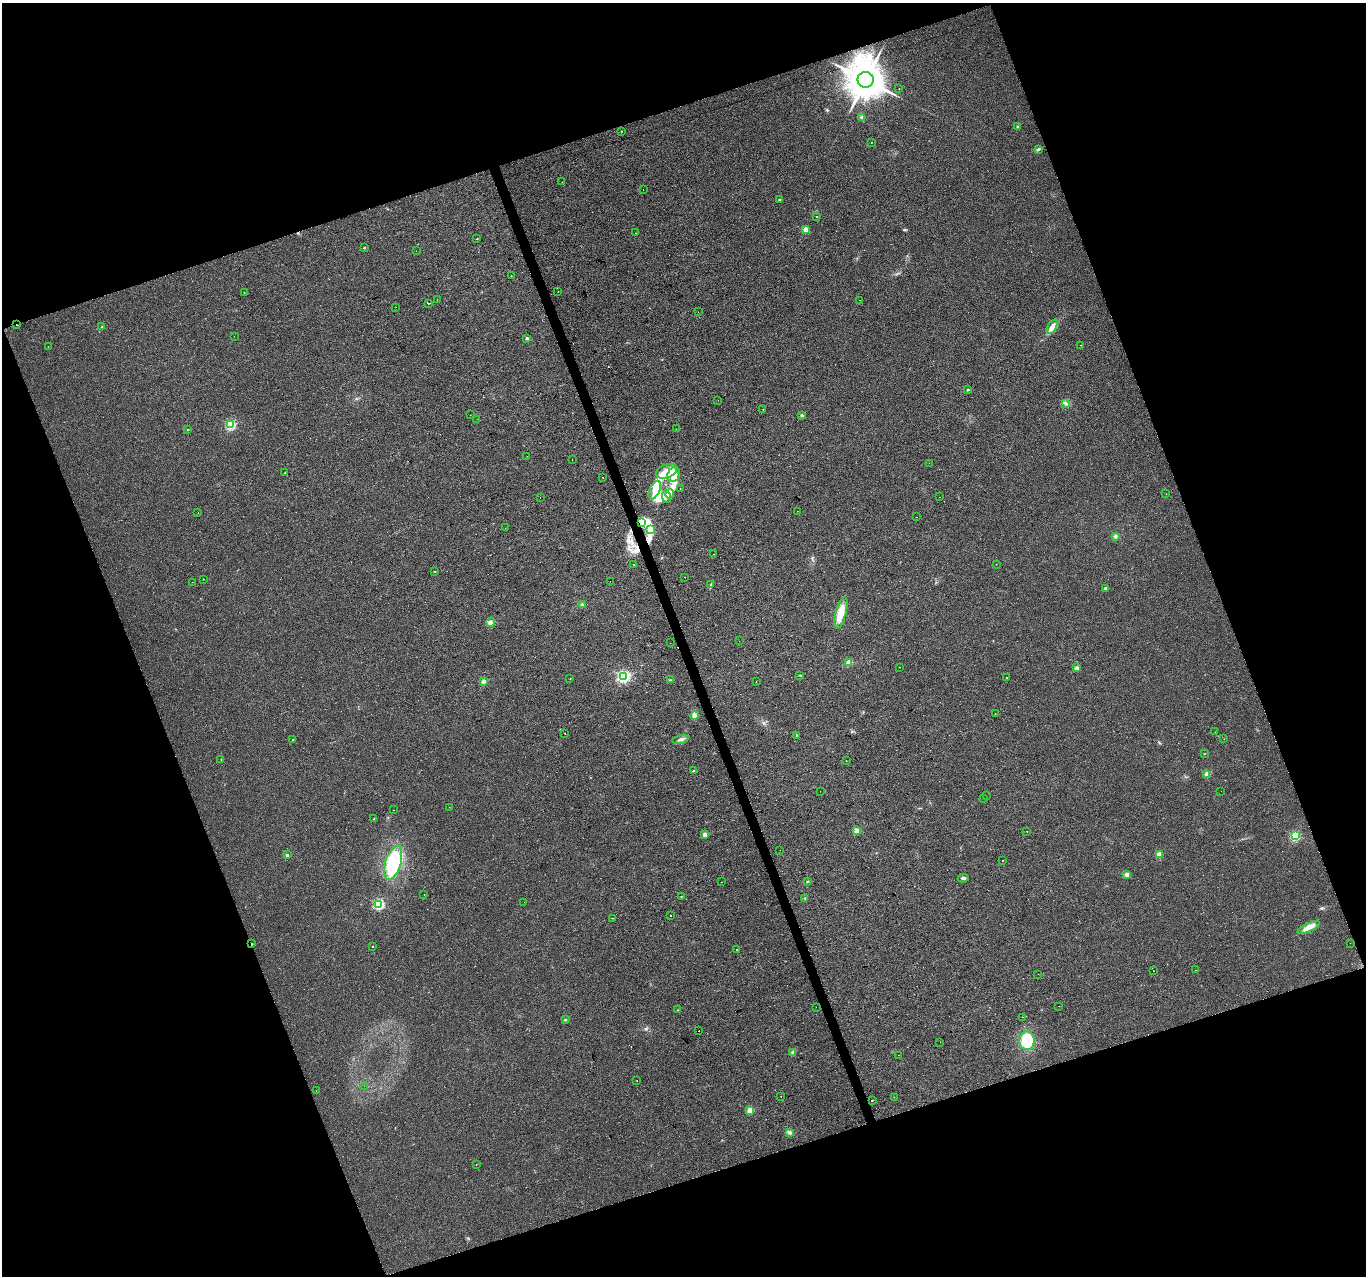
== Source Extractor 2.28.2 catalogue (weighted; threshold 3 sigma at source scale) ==
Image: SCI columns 1-5455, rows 125-5218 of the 5455 x 5287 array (HDU 1 of 3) = the unmasked area's bounding box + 8 px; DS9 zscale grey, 4 x 4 block average (1 PNG px = mean of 4 x 4 image px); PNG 1368 x 1278 px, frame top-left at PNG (2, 3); each listed source drawn as its Kron ellipse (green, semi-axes under 4 px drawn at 4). Shown black and unused: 40% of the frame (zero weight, under 2 of 3 exposures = <1% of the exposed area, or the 3 px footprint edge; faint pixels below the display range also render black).
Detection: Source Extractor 2.28.2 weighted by HDU 2 'WHT'. Background 0.0183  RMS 0.006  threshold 0.0268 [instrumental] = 3 sigma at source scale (4.5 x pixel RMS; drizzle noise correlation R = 1.50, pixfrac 1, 0.0396/0.0396 arcsec/px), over >= 5 px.
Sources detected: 164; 2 too faint to see at this stretch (4 x 4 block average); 5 cosmic-ray / hot-pixel residue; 1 long thin detection or spike segment (spike, bleed or trail) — neither listed nor drawn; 2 inside a brighter listed object's ellipse — not listed separately; the other 154 listed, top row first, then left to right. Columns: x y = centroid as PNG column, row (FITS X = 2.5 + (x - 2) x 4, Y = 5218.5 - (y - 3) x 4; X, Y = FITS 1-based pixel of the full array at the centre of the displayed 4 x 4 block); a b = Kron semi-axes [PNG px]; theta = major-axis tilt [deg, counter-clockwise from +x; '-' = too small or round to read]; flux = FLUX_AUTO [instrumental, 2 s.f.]
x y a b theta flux
866 80 8 7 - 7300
899 89 2 2 - 1.3
862 117 3 3 - 5.4
1017 127 2 2 - 5.2
621 131 2 2 - 1.4
872 142 2 2 - 1.6
1038 149 4 2 - 6.2
562 182 2 2 - 0.87
643 189 2 2 - 2.1
780 200 2 2 - 9
817 216 2 2 - 1.7
806 229 2 2 - 35
636 233 2 2 - 9.6
477 239 2 2 - 1.6
364 248 2 2 - 5.6
416 251 2 2 - 0.77
511 276 2 2 - 2.4
244 292 2 2 - 1.7
558 292 2 2 - 0.87
437 299 2 2 - 1.4
860 300 2 2 - 2.2
428 303 2 2 - 9.2
396 307 2 2 - 0.62
698 312 2 2 - 0.42
17 325 2 2 - 2.8
102 327 2 2 - 2.4
1052 327 8 4 61 17
234 336 2 2 - 1.6
527 338 2 2 - 13
1081 345 2 2 - 4.3
48 346 2 2 - 0.57
968 390 2 2 - 4.5
718 400 2 2 - 0.54
1066 403 3 2 - 3.8
763 410 2 2 - 2.4
470 415 2 2 - 0.98
802 415 2 2 - 8.5
477 419 2 2 - 0.99
230 425 2 2 - 220
676 429 2 2 - 0.52
188 430 2 2 - 1.4
527 456 2 2 - 1.3
572 459 2 2 - 0.93
929 463 2 2 - 0.46
667 471 11 6 20 43
285 473 2 2 - 1.6
674 475 8 6 62 32
603 477 2 2 - 3.3
680 489 2 2 - 3.6
655 490 10 5 66 36
670 494 5 3 - 13
1166 494 2 2 - 4.6
667 497 6 4 -69 16
940 497 2 2 - 0.83
540 498 2 2 - 1.4
797 511 2 2 - 1
198 513 2 2 - 0.52
917 517 2 2 - 0.64
641 522 4 2 - 9.8
505 528 2 2 - 1.8
651 530 3 2 - 5.3
1115 536 4 3 - 5.3
714 554 2 2 - 7.9
634 564 2 2 - 5.1
996 564 2 2 - 0.86
435 571 2 2 - 2.7
685 577 2 2 - 1.5
203 579 2 2 - 1.5
610 581 2 2 - 4.7
192 582 2 2 - 0.54
711 585 4 3 - 7
1105 588 2 2 - 9.6
582 604 3 2 - 3.8
841 613 16 5 75 51
490 622 4 4 - 8.6
739 641 2 2 - 0.58
670 643 2 2 - 0.7
849 662 2 2 - 78
899 667 2 2 - 0.57
1077 668 3 3 - 7.3
800 675 3 2 - 1.9
623 676 3 3 - 510
1007 678 2 2 - 1.8
570 679 2 2 - 1.7
670 680 2 2 - 1.4
483 681 2 2 - 36
756 681 2 2 - 3.6
995 714 2 2 - 1.8
695 716 4 4 - 12
1215 732 2 2 - 0.7
565 733 2 2 - 5.5
796 735 2 2 - 3.3
680 739 8 2 12 7.9
1224 739 2 2 - 0.57
293 740 2 2 - 4.8
1205 754 2 2 - 1.1
221 759 2 2 - 2
846 760 2 2 - 2.6
693 771 2 2 - 6
1207 774 2 2 - 48
820 791 2 2 - 0.68
1221 791 2 2 - 0.5
987 796 2 2 - 0.57
983 799 2 2 - 1.4
449 807 2 2 - 1.2
394 810 2 2 - 0.65
374 818 3 2 - 2.7
857 831 4 3 - 6.7
1027 831 2 2 - 2.7
705 834 2 2 - 40
1295 836 3 2 - 180
780 850 2 2 - 0.53
1159 854 2 2 - 44
287 855 2 2 - 13
1003 860 2 2 - 1.1
393 863 17 7 73 150
1127 874 4 4 - 11
963 878 5 2 - 5.8
722 882 2 2 - 1.1
807 882 2 2 - 1.8
424 894 2 2 - 1.3
681 897 2 2 - 0.97
805 898 2 2 - 2.2
524 902 2 2 - 2.2
379 904 2 2 - 400
670 916 2 2 - 2.5
612 918 2 2 - 1.5
1309 927 12 4 27 29
1350 943 2 2 - 0.63
252 944 2 2 - 3
373 947 2 2 - 2.8
737 949 2 2 - 3.9
1196 970 2 2 - 0.78
1153 971 2 2 - 7.1
1038 974 2 2 - 0.91
1059 1006 2 2 - 0.7
816 1007 2 2 - 0.82
678 1010 2 2 - 2.3
1023 1017 2 2 - 4.9
565 1020 2 2 - 2.7
699 1031 2 2 - 4.4
1027 1041 9 7 89 120
940 1042 2 2 - 2.8
793 1052 3 3 - 5.7
898 1055 2 2 - 0.5
637 1080 2 2 - 0.92
364 1086 2 2 - 0.84
316 1091 2 2 - 1.5
781 1097 2 2 - 1.1
894 1097 2 2 - 1.1
872 1100 2 2 - 43
750 1110 2 2 - 81
789 1132 4 3 - 6.2
476 1164 2 2 - 3.2
Overlapping masked pixels (flux is a lower limit): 3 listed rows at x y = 17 325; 641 522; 252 944
Diffuse or blended objects may show on this block-average render without a row.